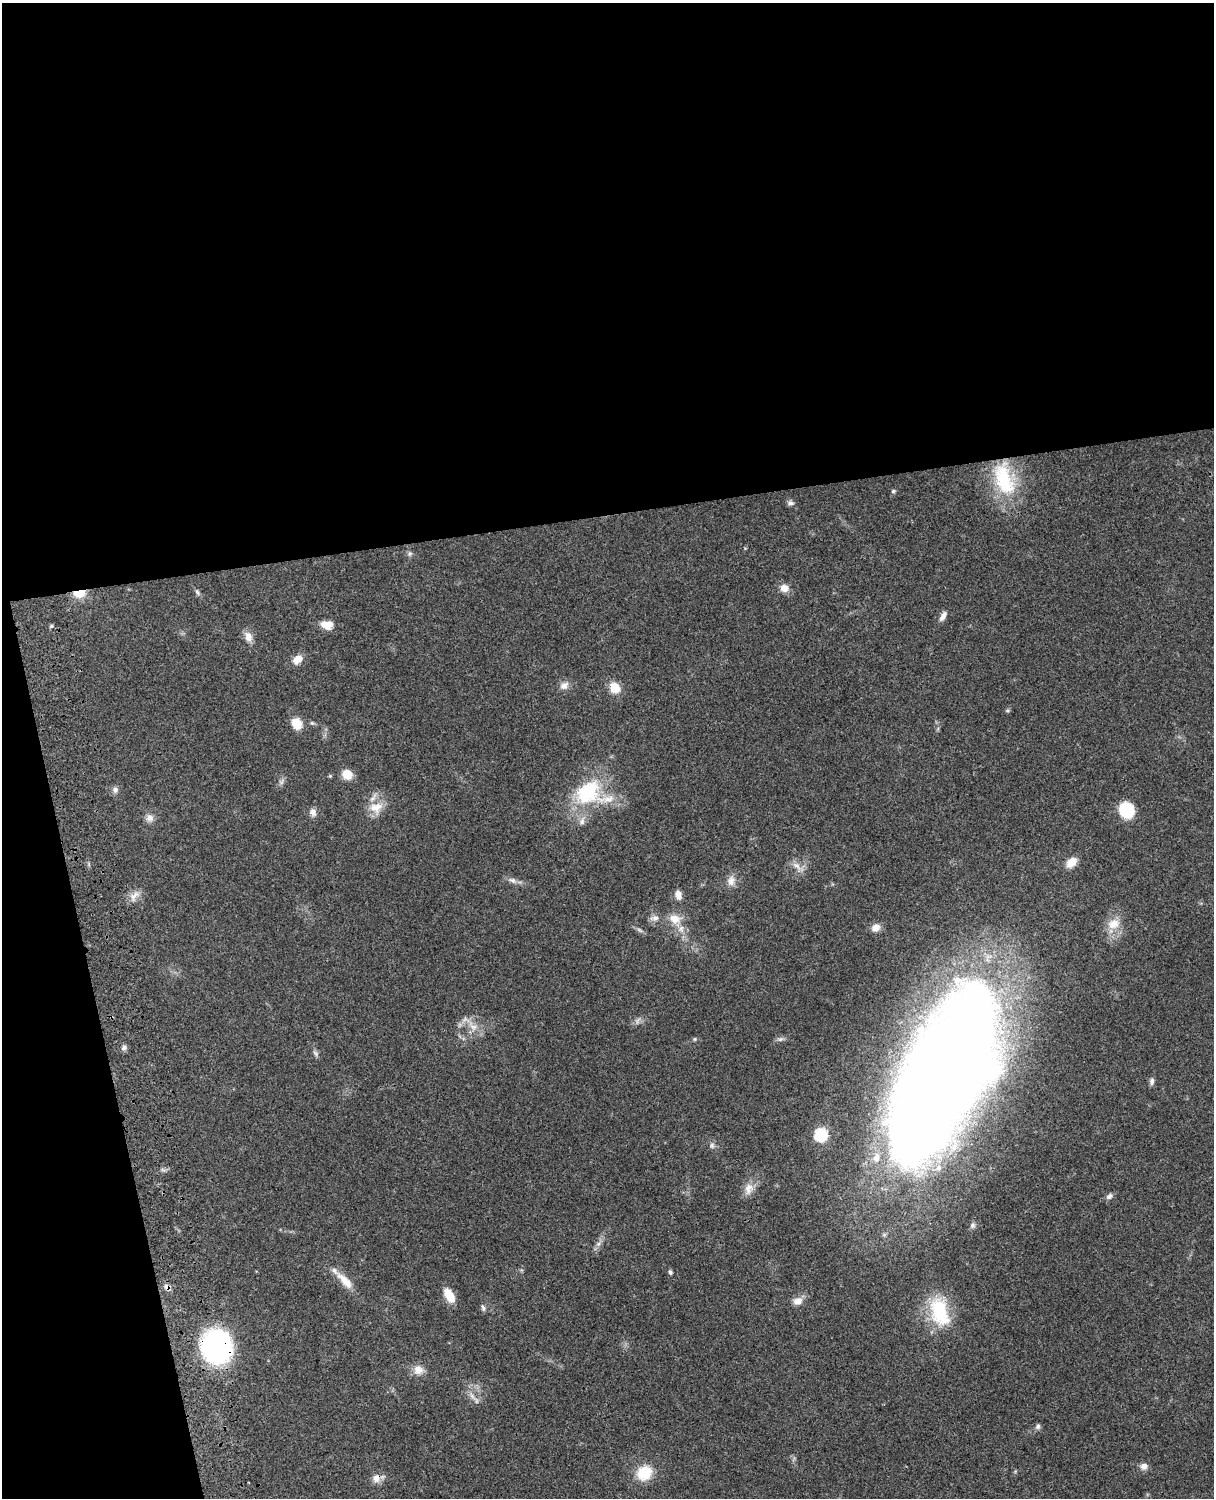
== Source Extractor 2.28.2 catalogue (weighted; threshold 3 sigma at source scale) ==
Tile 1 of 4 x 3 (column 1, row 1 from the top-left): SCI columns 121-1332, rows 3268-4763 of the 5086 x 4926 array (HDU 1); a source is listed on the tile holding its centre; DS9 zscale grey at full resolution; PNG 1216 x 1500 px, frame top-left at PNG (2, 3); no overlay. Shown black and unused: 39% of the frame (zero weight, under 3 of 4 exposures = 6% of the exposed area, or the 3 px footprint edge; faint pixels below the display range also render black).
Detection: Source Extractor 2.28.2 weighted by HDU 2 'WHT'; one run over the whole footprint, this tile lists its part. Background 0.0778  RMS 0.0058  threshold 0.026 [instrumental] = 3 sigma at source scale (4.5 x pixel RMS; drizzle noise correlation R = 1.50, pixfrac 1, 0.05/0.05 arcsec/px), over >= 5 px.
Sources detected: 70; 1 inside a brighter object's white glare — not listed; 6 inside a brighter listed object's ellipse — not listed separately; the other 63 listed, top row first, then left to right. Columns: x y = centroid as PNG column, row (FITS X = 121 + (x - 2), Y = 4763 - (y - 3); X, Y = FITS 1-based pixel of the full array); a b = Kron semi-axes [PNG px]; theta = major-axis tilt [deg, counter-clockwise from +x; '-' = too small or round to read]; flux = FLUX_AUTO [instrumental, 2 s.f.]
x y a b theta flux
1004 479 46 23 -72 41
893 491 6 5 - 0.9
790 503 8 7 - 1.9
410 554 7 7 - 1.4
784 588 11 10 - 4.7
197 592 10 5 -61 1.3
79 593 15 8 6 8.9
943 616 13 6 58 3
326 625 14 9 -5 6.6
51 626 5 4 - 0.83
248 637 14 9 -72 4.4
298 659 10 8 34 6.5
564 686 12 10 39 3.6
615 688 12 10 -57 9
312 723 7 4 -44 0.94
297 724 13 11 -61 7.8
347 774 12 11 - 6.6
330 776 4 4 - 0.7
282 782 11 5 58 1.8
115 790 9 8 - 2.1
588 792 40 29 42 41
376 808 20 17 11 9.9
1127 810 16 14 -60 21
313 812 10 8 -65 2.9
150 818 11 10 - 3.2
1071 862 13 9 42 5.9
797 866 17 7 -48 4.1
512 880 11 6 -28 2.5
731 881 15 11 77 4.5
678 895 10 7 -78 4.2
134 896 18 9 51 4.5
654 918 13 8 7 3.1
675 919 16 13 -16 8
1113 924 18 14 21 8.9
876 928 10 9 - 4.6
639 930 11 4 -27 1.5
637 1021 11 5 66 1.8
473 1026 19 9 -48 6.3
695 1039 5 5 - 0.69
124 1047 8 6 22 1.7
316 1053 9 6 -42 1.5
942 1078 142 56 65 1600
1152 1081 9 6 82 1.9
821 1135 6 6 - 66
712 1146 8 7 - 1.7
748 1189 18 11 79 5.5
1109 1196 9 6 41 2.1
973 1225 8 7 - 1.6
598 1244 7 5 44 1.6
670 1272 6 5 - 1.1
345 1281 28 10 -46 8.5
167 1288 12 7 -49 2.5
449 1296 14 7 -58 12
798 1301 12 9 20 4.5
483 1308 9 5 -69 1.3
939 1312 37 21 -74 35
217 1347 21 20 - 150
418 1370 13 12 - 5.2
472 1396 15 5 -49 3
1038 1426 8 6 82 1.5
1144 1466 9 9 - 3.1
644 1473 13 11 36 21
376 1478 11 11 - 4.4
Overlapping masked pixels (flux is a lower limit): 5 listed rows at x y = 79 593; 942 1078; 167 1288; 217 1347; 376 1478